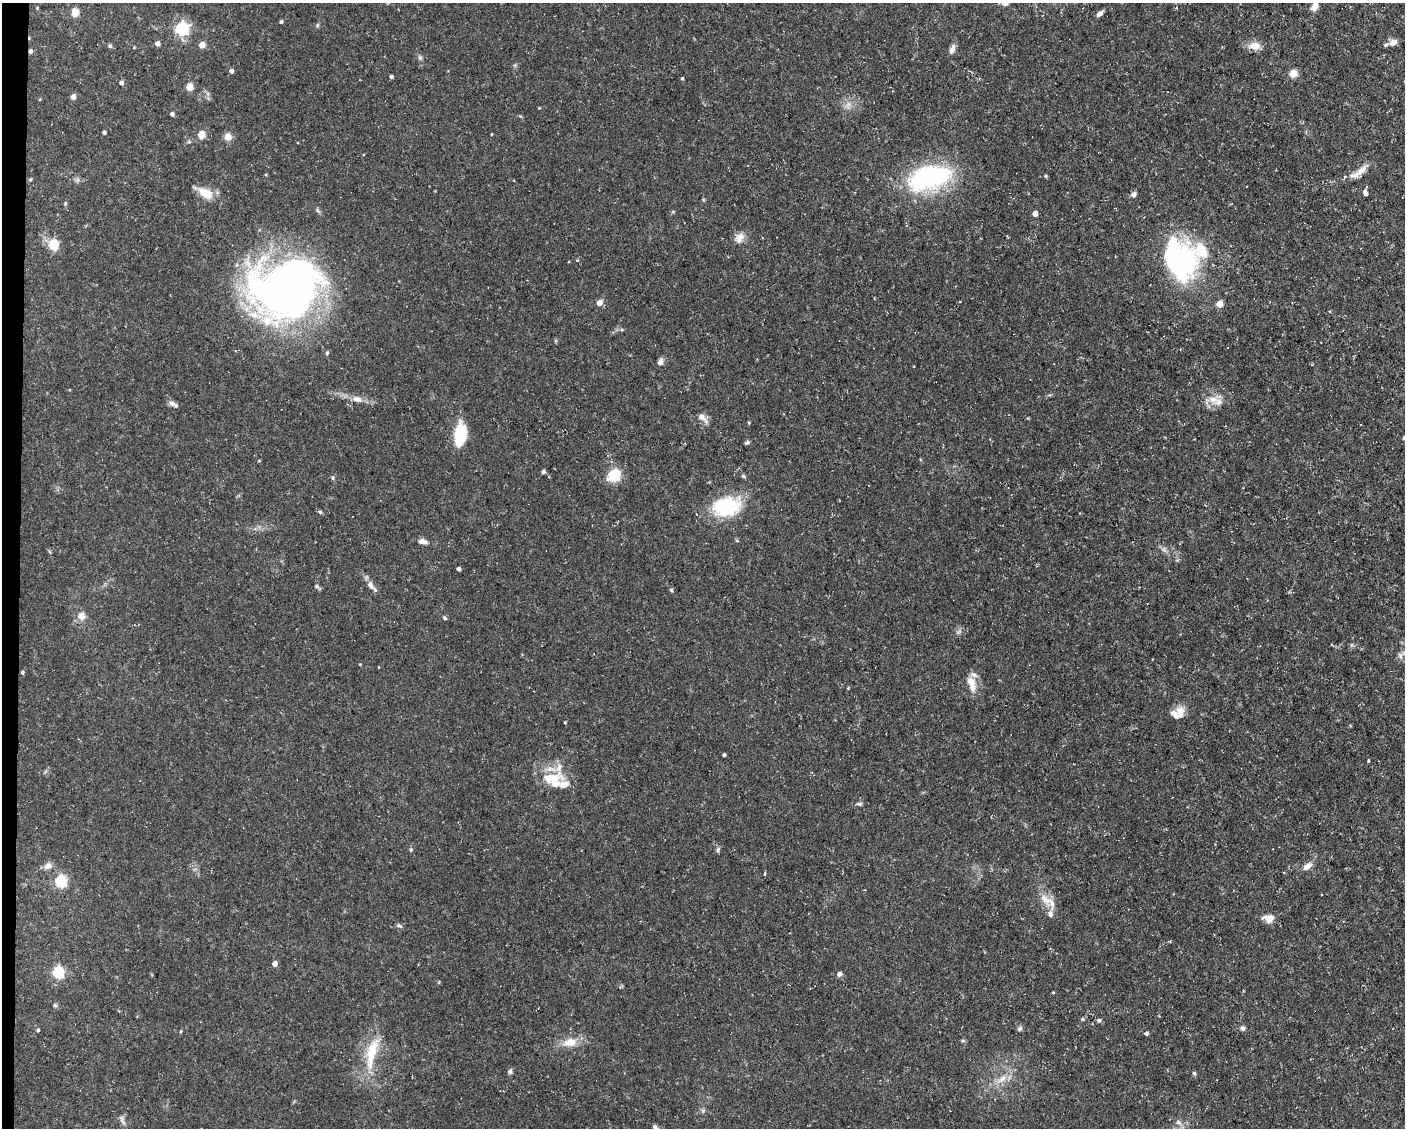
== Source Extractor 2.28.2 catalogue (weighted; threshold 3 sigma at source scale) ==
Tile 7 of 3 x 4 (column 1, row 3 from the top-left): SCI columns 218-1620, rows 1127-2252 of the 4534 x 4503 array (HDU 1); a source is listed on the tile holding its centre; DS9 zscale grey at full resolution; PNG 1407 x 1130 px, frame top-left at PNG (2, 3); no overlay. Shown black and unused: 1% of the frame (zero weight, under 3 of 5 exposures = <1% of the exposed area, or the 3 px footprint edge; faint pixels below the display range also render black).
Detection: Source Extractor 2.28.2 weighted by HDU 2 'WHT'; one run over the whole footprint, this tile lists its part. Background 0.0997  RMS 0.005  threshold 0.0225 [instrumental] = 3 sigma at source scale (4.5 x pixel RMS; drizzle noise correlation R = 1.50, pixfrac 1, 0.05/0.05 arcsec/px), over >= 5 px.
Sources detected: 117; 2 inside a brighter object's white glare — not listed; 9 inside a brighter listed object's ellipse — not listed separately; the other 106 listed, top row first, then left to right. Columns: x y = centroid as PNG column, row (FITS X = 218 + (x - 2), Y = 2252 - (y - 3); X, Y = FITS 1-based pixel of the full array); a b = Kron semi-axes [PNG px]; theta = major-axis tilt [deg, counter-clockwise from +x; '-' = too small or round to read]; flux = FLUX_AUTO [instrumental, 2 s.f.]
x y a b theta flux
1316 4 12 8 76 2.8
37 8 4 3 - 0.41
75 13 5 5 - 17
1100 14 7 5 38 2
281 22 4 3 - 0.87
317 25 6 4 88 0.64
182 29 6 5 - 89
1393 42 12 8 28 3
157 43 4 4 - 2.9
202 45 4 4 - 6.8
110 46 5 5 - 1.1
1254 46 15 10 0 4.8
952 49 13 6 67 2.3
30 51 4 4 - 1.5
420 57 6 5 - 0.96
231 71 4 4 - 2.2
1293 74 5 5 - 14
391 77 4 3 - 1.4
682 78 3 3 - 0.66
121 83 5 4 - 1.8
189 87 5 4 - 13
73 97 4 4 - 3.4
40 99 4 3 - 0.38
539 108 3 3 - 0.4
172 114 4 4 - 1.6
104 132 4 3 - 1.3
491 134 4 2 - 0.36
201 135 5 4 - 14
228 137 7 7 - 4
1362 170 17 8 44 4.1
1046 176 4 3 - 0.65
929 178 54 28 15 61
30 179 5 4 - 0.64
206 193 13 8 -30 11
1365 193 7 5 -73 1.9
1133 194 7 6 - 1.5
65 204 5 4 - 0.63
1035 214 4 4 - 4.3
1007 237 3 2 - 0.57
739 238 14 11 62 3.9
53 245 5 5 - 30
1182 261 37 25 -82 83
286 291 63 52 20 340
599 303 4 4 - 6
1220 304 5 4 - 8.8
327 353 6 4 69 0.7
660 362 8 7 - 1.9
357 399 15 8 -13 4
1213 399 13 11 -30 5.7
173 404 12 5 -28 2.2
701 417 14 9 -34 3.2
749 423 4 3 - 0.57
459 436 25 12 68 18
747 443 7 4 23 0.89
259 461 5 3 - 0.42
543 472 5 5 - 0.89
614 475 6 5 - 67
744 476 7 4 -28 0.77
333 478 6 3 -72 0.6
727 506 37 24 12 29
320 512 5 4 - 0.82
422 541 10 6 -9 3
1164 550 7 4 -18 1.1
458 569 4 3 - 1.6
370 585 12 7 -72 2.8
317 587 9 4 -47 0.96
671 590 5 5 - 0.64
81 616 10 9 - 3.6
445 618 6 4 -28 0.74
959 632 10 4 31 1.1
360 664 4 2 - 0.33
22 672 4 4 - 0.83
971 684 19 8 -75 6.8
1180 712 18 11 -89 4.9
565 722 4 3 - 0.52
724 755 3 3 - 0.91
1368 761 4 3 - 0.44
553 778 30 13 5 14
859 804 7 4 2 0.95
411 850 5 4 - 0.69
718 850 8 5 75 1
48 866 11 8 34 2.5
1307 866 12 7 35 3.1
61 881 6 5 - 65
1045 899 20 10 -31 5.9
1050 914 10 7 -79 2.1
1269 918 14 9 -1 4.6
399 926 8 4 -25 0.96
275 964 4 4 - 3.2
58 973 6 5 - 62
839 974 6 6 - 1.6
1053 993 4 3 - 0.4
55 1005 6 5 - 0.76
1099 1021 5 4 - 0.84
1020 1028 7 6 - 1.1
1243 1028 6 6 - 1.3
38 1030 4 4 - 0.73
1146 1033 4 4 - 1.2
963 1041 6 4 -19 0.64
570 1042 18 11 7 7.1
372 1052 45 14 72 17
510 1071 8 5 79 1.1
1194 1073 6 5 - 0.68
1002 1079 18 7 39 5.1
703 1110 7 4 19 0.86
122 1120 16 4 -69 1.5
Overlapping masked pixels (flux is a lower limit): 1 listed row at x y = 30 51
Isophote crosses this tile's border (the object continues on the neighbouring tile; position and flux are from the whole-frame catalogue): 1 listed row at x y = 1316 4